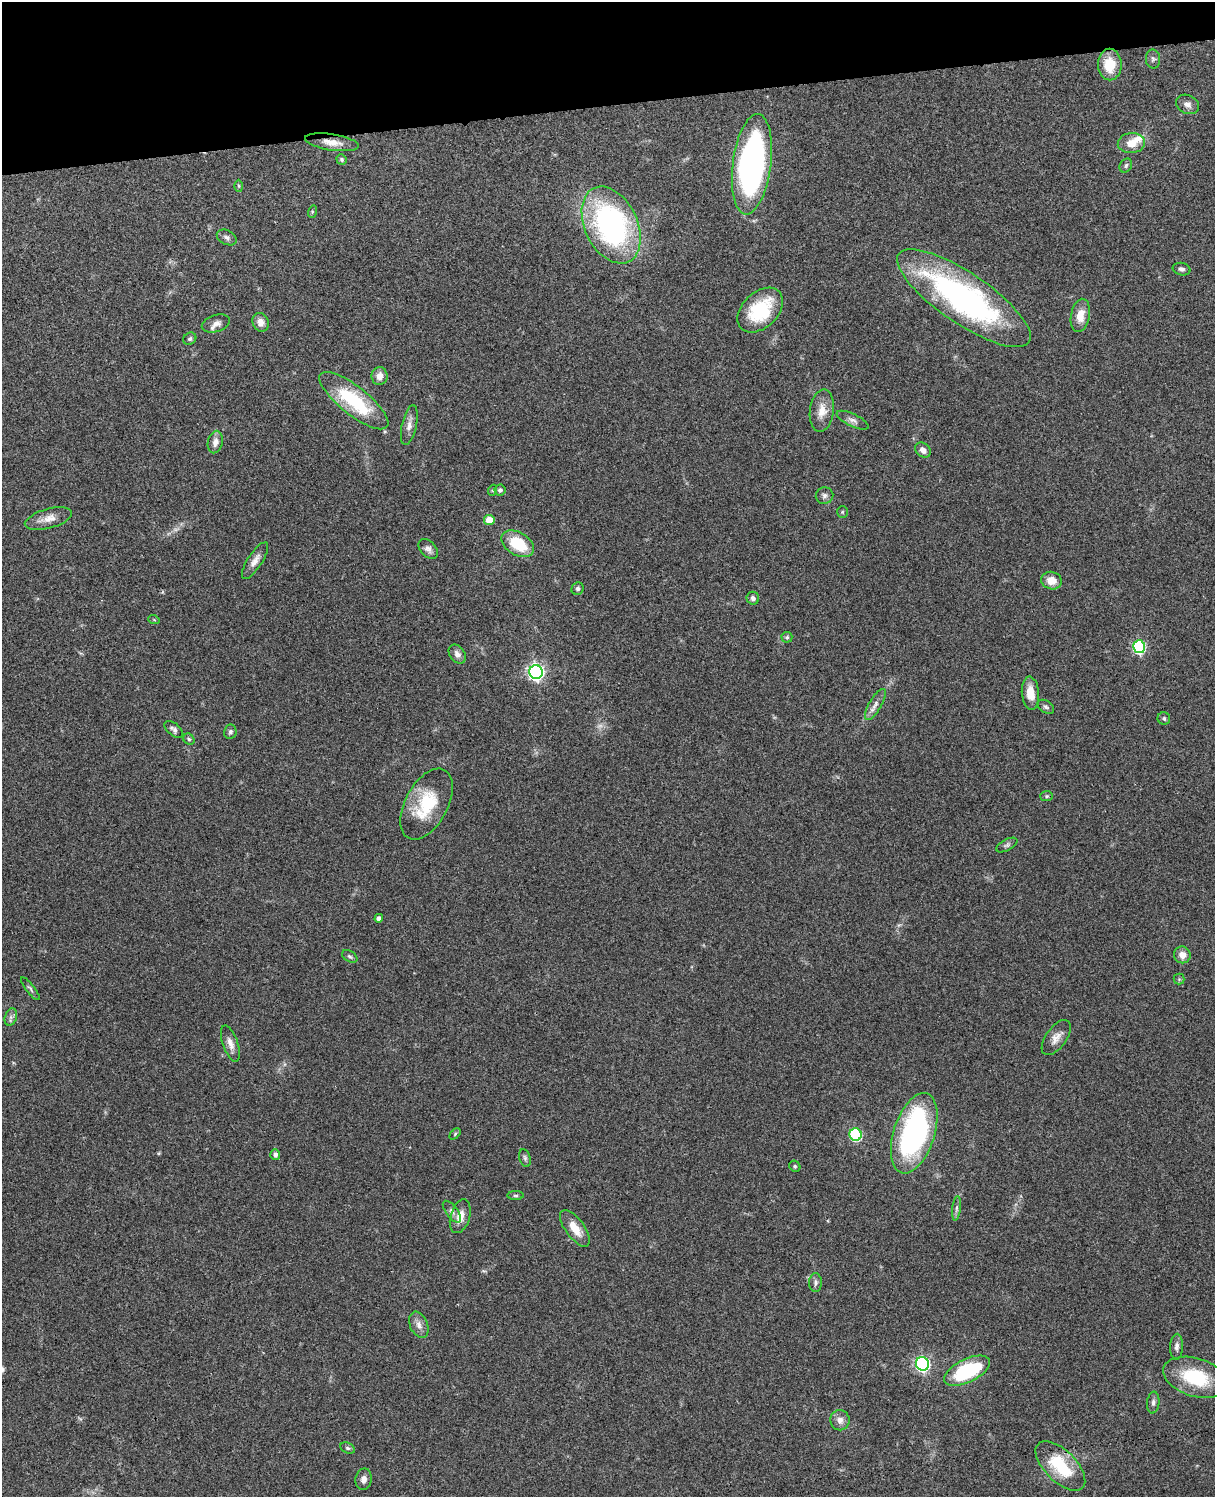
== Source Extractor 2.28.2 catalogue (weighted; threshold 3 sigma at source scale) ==
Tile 3 of 4 x 3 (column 3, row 1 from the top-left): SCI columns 2543-3755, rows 3156-4650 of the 5088 x 4928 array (HDU 1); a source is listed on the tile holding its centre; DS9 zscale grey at full resolution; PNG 1217 x 1499 px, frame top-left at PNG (2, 2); each listed source drawn as its Kron ellipse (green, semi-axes under 4 px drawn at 4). Shown black and unused: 7% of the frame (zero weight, under 3 of 4 exposures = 6% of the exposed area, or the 3 px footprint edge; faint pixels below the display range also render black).
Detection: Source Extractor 2.28.2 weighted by HDU 2 'WHT'; one run over the whole footprint, this tile lists its part. Background 0.0884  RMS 0.0061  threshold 0.0275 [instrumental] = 3 sigma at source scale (4.5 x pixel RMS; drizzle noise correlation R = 1.50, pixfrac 1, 0.05/0.05 arcsec/px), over >= 5 px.
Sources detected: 86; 2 too faint to see at this stretch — neither listed nor drawn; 1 inside a brighter listed object's ellipse — not listed separately; the other 83 listed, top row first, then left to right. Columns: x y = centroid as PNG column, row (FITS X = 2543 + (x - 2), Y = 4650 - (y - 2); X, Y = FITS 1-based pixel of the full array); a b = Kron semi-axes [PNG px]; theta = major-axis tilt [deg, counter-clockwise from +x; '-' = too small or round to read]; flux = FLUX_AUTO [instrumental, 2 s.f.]
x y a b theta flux
1153 59 9 7 -88 1.6
1110 65 16 12 -89 16
1187 104 12 9 -24 3.4
332 142 27 8 -8 7.5
1131 143 13 10 5 7.7
341 159 5 5 - 1
752 164 50 19 83 190
1126 165 7 5 59 1.4
239 186 6 4 -88 0.84
312 212 6 4 73 0.69
611 225 41 26 -64 140
227 237 10 7 -27 2.2
1182 269 9 6 -13 1.7
964 298 79 25 -34 170
760 310 26 18 44 34
1080 315 17 9 79 8.6
261 322 9 8 - 4.3
216 323 14 8 18 3.8
190 339 7 5 36 1.3
379 376 9 8 - 4.4
354 401 42 14 -38 42
822 411 21 12 82 8
853 420 17 6 -26 2.9
409 425 20 7 77 4.3
215 442 11 7 76 3.6
923 450 9 7 -42 3
493 490 5 3 - 0.58
500 490 6 5 - 1.6
824 496 9 8 - 2.1
842 512 6 5 - 0.81
48 519 24 9 15 6.6
489 520 5 5 - 15
518 544 18 11 -31 23
428 549 12 7 -48 2.7
255 561 21 7 57 4.6
1051 581 10 8 -18 7.1
578 589 6 6 - 1.3
753 598 6 6 - 2.2
154 620 6 3 -20 0.66
787 637 5 5 - 1.1
1139 647 6 6 - 74
457 654 10 7 -54 2.9
536 672 7 7 - 190
1030 693 16 8 -84 7.4
875 704 18 6 60 3.7
1046 707 9 6 -32 1.5
1164 718 6 6 - 1.3
174 729 11 6 -40 2
230 732 7 6 - 1.6
189 739 6 5 - 1.2
1047 796 6 5 - 0.96
426 804 39 21 62 30
1007 845 11 5 27 1.8
379 918 4 4 - 2.6
1182 955 8 8 - 4.9
350 956 8 5 -31 1.2
1179 979 5 5 - 0.81
30 989 14 4 -52 1.4
11 1017 9 6 71 1.9
1056 1038 20 10 54 5.3
230 1043 19 7 -71 4.2
914 1133 42 20 72 130
455 1134 6 4 47 0.82
856 1134 6 6 - 58
275 1155 5 5 - 1.9
525 1158 9 5 -75 1.5
795 1166 6 5 - 0.99
516 1195 8 4 0 1.1
956 1208 12 4 83 1.8
452 1212 13 5 -53 2.2
460 1216 17 9 73 6.7
575 1228 21 9 -54 9.4
815 1283 9 6 89 1.9
419 1325 14 8 -66 4
1177 1347 13 6 88 2.6
922 1364 7 6 - 130
967 1371 25 11 26 51
1195 1377 33 19 -17 33
1153 1403 11 6 84 1.9
840 1420 10 9 - 3.9
348 1448 8 5 -26 1.2
1060 1466 31 15 -45 29
364 1479 11 8 78 3.2
Overlapping masked pixels (flux is a lower limit): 1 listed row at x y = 332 142